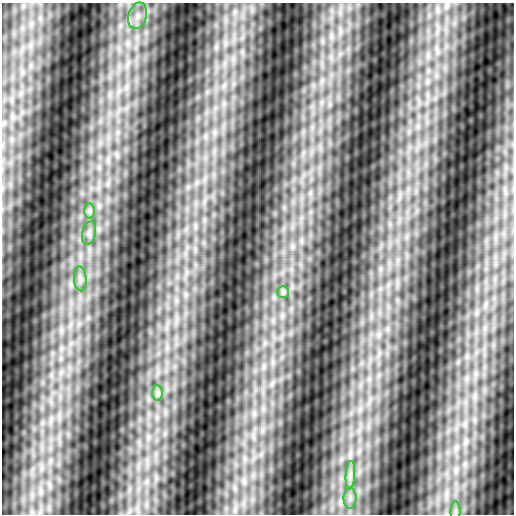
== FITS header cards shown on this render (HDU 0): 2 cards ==
NAXIS1  =                  512
NAXIS2  =                  512

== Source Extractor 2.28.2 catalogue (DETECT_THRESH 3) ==
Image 512 x 512 px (HDU 0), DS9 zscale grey, 1 PNG px = 1 image px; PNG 516 x 516 px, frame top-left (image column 1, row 512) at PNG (2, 3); each listed source drawn as its Kron ellipse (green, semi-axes under 4 px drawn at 4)
Background 0.0539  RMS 0.9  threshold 2.7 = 3 sigma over >= 5 px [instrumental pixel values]
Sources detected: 9; all 9 listed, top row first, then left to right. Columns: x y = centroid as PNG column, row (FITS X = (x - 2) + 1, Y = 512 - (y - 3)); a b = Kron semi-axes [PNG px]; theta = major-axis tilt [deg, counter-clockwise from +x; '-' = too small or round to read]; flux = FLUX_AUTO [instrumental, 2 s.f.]
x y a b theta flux
138 16 13 9 72 700
89 211 8 5 -90 210
89 233 12 7 75 370
80 279 12 6 -85 380
283 292 6 6 - 170
158 393 8 5 -90 220
350 475 14 4 87 370
350 498 10 6 90 350
455 512 10 5 -90 200